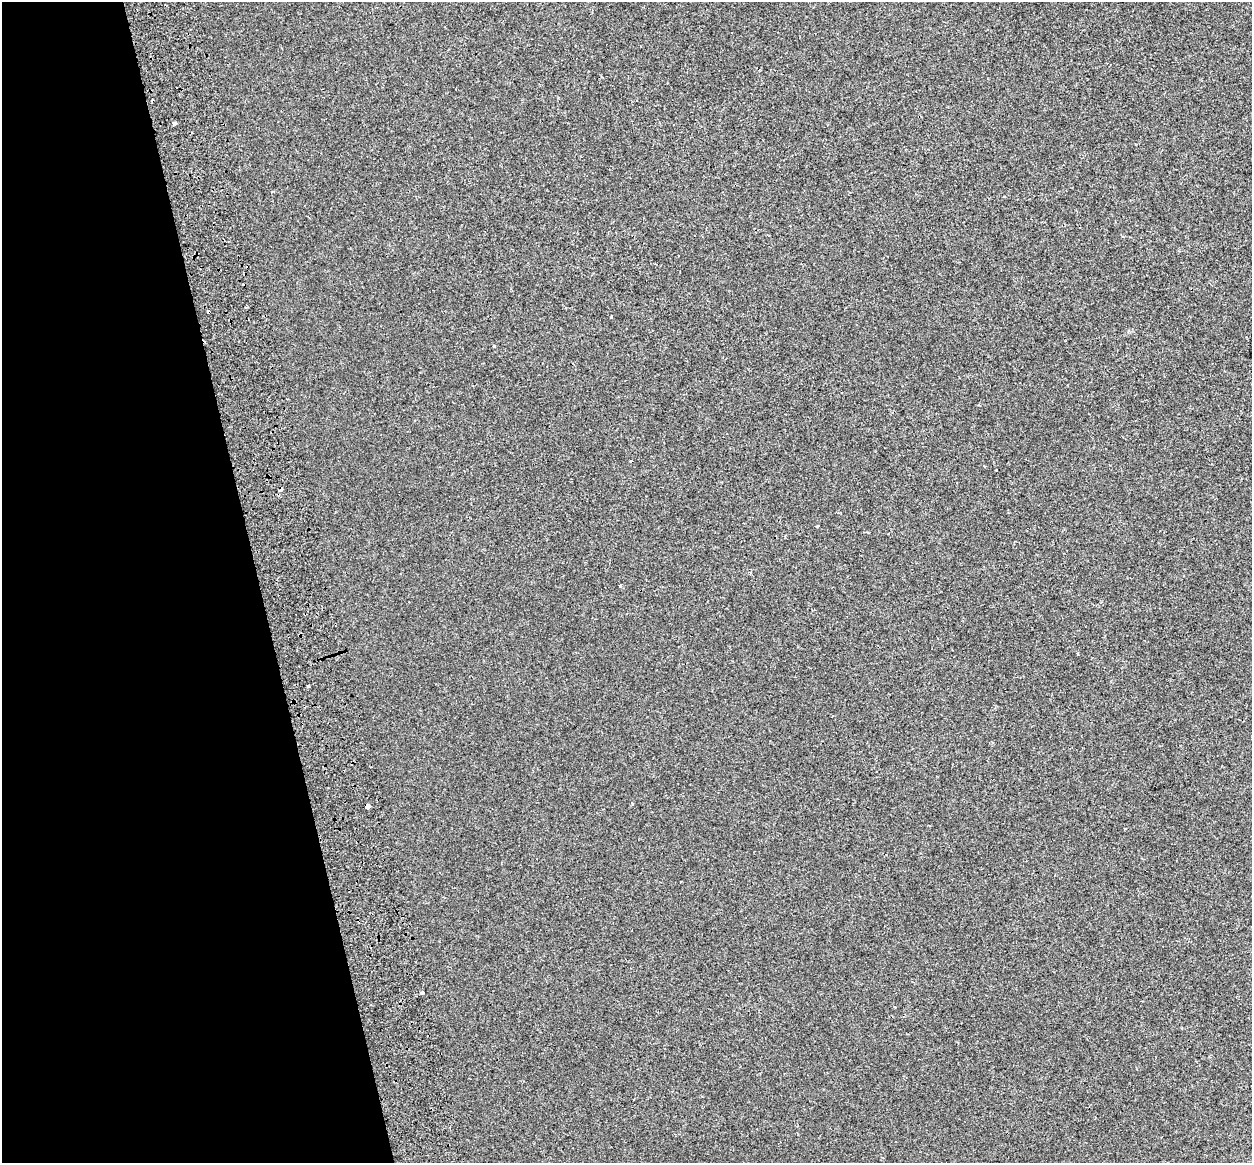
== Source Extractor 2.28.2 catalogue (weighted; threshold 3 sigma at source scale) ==
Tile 5 of 4 x 4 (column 1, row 2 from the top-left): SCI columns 88-1337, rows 2497-3657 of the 5171 x 4948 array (HDU 1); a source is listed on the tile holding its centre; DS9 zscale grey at full resolution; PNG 1254 x 1165 px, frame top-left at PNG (2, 2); no overlay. Shown black and unused: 21% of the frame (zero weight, under 2 of 3 exposures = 7% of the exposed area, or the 3 px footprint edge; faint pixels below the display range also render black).
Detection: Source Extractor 2.28.2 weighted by HDU 2 'WHT'; one run over the whole footprint, this tile lists its part. Background -4.26e-04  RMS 0.0045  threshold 0.0203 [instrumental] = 3 sigma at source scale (4.5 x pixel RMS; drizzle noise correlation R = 1.50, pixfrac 1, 0.0396/0.0396 arcsec/px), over >= 5 px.
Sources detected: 16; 6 cosmic-ray / hot-pixel residue — not listed; the other 10 listed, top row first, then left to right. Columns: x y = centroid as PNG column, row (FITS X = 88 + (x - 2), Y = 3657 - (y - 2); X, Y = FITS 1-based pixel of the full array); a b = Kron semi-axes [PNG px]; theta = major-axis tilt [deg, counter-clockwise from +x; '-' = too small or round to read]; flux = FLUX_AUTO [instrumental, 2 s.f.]
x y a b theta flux
174 123 4 3 - 12
272 192 6 3 -2 0.43
246 307 3 2 - 0.57
611 317 3 3 - 0.87
494 346 3 2 - 1.2
997 470 3 3 - 1
817 526 3 3 - 1.8
308 686 3 3 - 0.57
368 806 4 4 - 7.8
422 992 4 3 - 2.6
Overlapping masked pixels (flux is a lower limit): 1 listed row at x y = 368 806
Unlisted compact peaks at least as high as the median listed source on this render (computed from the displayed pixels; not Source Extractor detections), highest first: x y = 620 586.